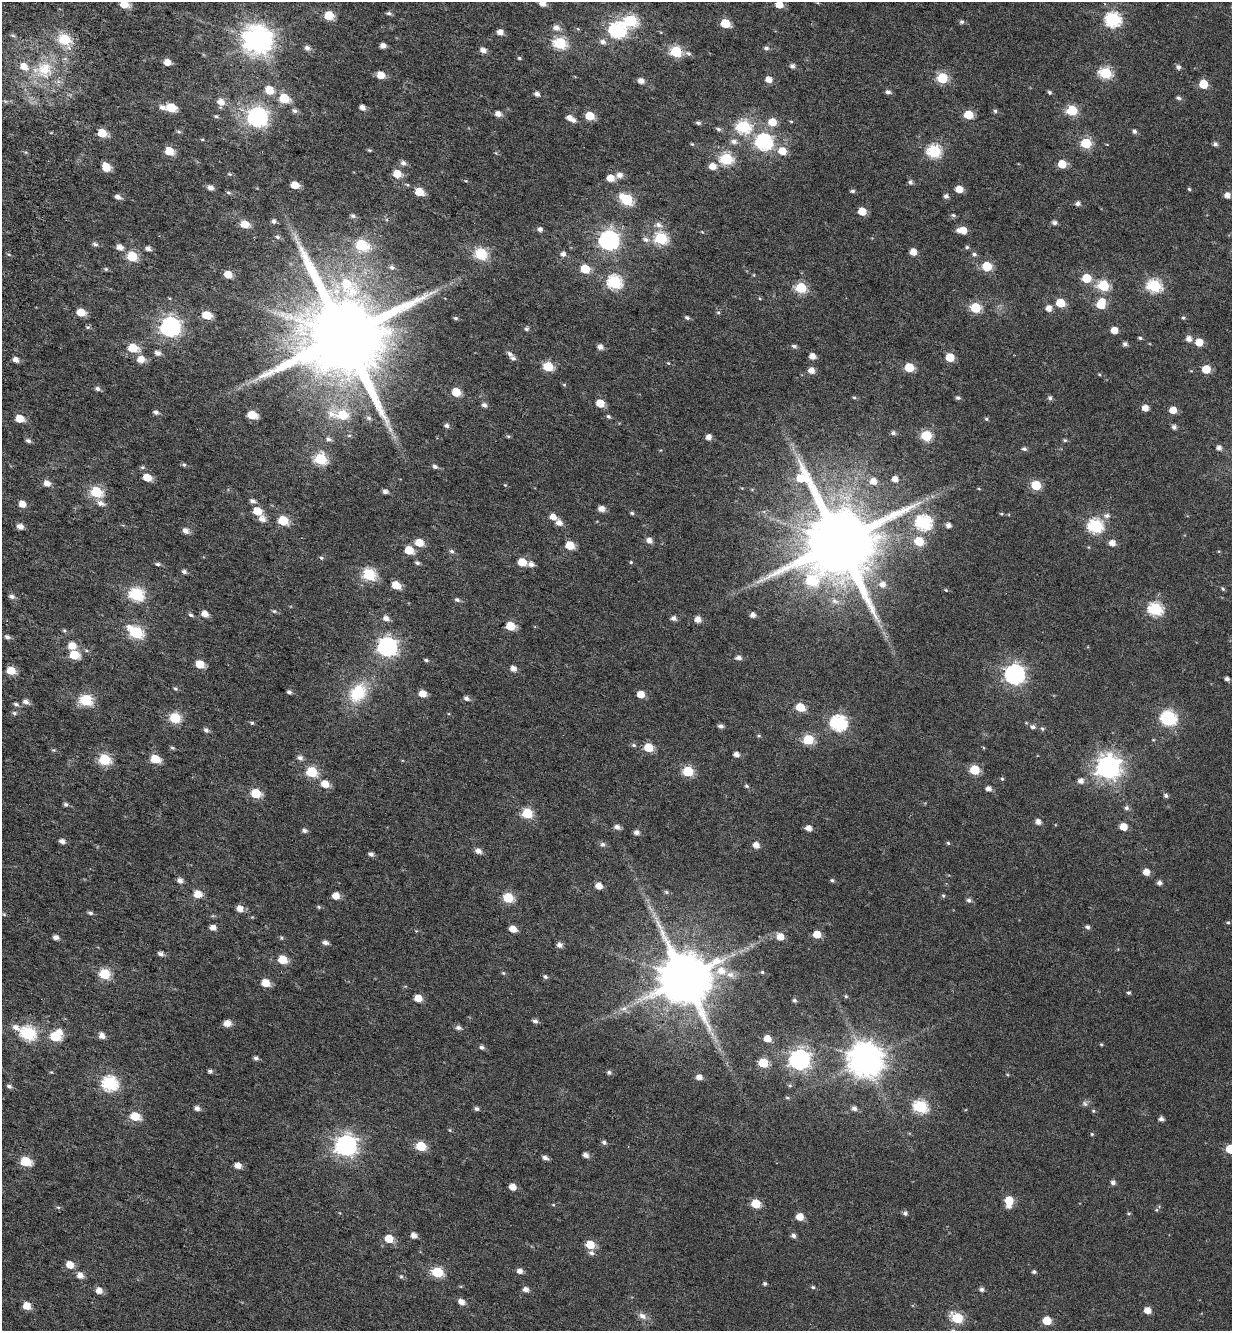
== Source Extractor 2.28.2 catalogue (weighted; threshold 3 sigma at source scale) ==
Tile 11 of 4 x 4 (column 3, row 3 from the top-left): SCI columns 2928-4157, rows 1485-2813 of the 5792 x 5631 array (HDU 1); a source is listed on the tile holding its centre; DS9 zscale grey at full resolution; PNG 1234 x 1333 px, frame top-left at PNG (2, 2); no overlay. Shown black and unused: <1% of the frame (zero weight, under 4 of 7 exposures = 11% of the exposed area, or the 3 px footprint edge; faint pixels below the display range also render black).
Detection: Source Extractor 2.28.2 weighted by HDU 2 'WHT'; one run over the whole footprint, this tile lists its part. Background 0.0106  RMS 0.0051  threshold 0.0209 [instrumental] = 3 sigma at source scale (4.09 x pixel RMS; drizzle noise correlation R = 1.36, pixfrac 0.8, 0.0396/0.0396 arcsec/px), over >= 5 px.
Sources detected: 440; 4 inside a brighter listed object's ellipse — not listed separately; the other 436 listed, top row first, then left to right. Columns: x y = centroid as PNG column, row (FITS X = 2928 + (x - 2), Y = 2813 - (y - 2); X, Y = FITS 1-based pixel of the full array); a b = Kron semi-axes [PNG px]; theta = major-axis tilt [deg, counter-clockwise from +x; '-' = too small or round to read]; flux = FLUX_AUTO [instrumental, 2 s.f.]
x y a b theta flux
542 3 6 5 - 3.8
124 4 6 5 - 9.7
779 4 5 5 - 7.2
389 13 7 4 -9 1
329 16 6 5 - 16
1113 19 7 7 - 84
631 21 7 6 - 49
962 22 5 5 - 0.99
725 23 6 5 - 16
556 28 7 6 - 3
578 29 6 4 -18 0.52
617 30 7 7 - 120
500 32 5 5 - 3.3
13 36 6 4 -3 0.72
65 39 7 6 - 34
258 40 10 9 - 610
603 42 8 7 - 2.1
560 43 6 6 - 52
383 46 5 4 - 2.8
307 48 7 6 - 1.9
766 48 6 5 - 1.2
483 50 6 5 - 3
676 52 6 6 - 44
688 53 8 6 -24 1.3
519 58 5 4 - 0.59
167 62 5 4 - 5.4
792 66 5 5 - 1.5
1178 67 6 5 - 1.5
44 69 28 26 54 21
1106 73 6 6 - 47
381 75 5 5 - 7.6
942 78 6 5 - 31
769 79 6 5 - 3.8
641 81 6 5 - 2.8
1203 84 5 5 - 15
269 90 6 6 - 9.5
888 92 6 5 - 1.5
1049 92 5 4 - 0.88
537 94 5 4 - 1.9
284 98 6 5 - 20
1179 98 6 5 - 1.3
221 102 7 6 - 3.8
162 107 7 6 - 2
362 107 5 4 - 2.5
171 108 6 5 - 20
1072 110 6 6 - 29
295 111 7 6 - 1.4
995 111 5 5 - 0.79
498 114 5 5 - 3.1
968 115 6 5 - 16
216 116 6 5 - 0.77
589 116 6 5 - 12
258 117 8 7 - 210
571 119 11 5 -31 3.9
791 121 5 3 - 0.45
772 122 6 6 - 8.3
698 123 6 5 - 0.98
744 127 7 6 - 61
718 129 7 5 -13 1
1134 131 5 5 - 1.2
179 132 6 5 - 0.69
102 133 6 5 - 12
202 140 5 3 - 0.39
734 141 8 7 - 2.1
764 142 7 7 - 110
1086 143 6 5 - 29
692 144 6 3 -43 0.49
1215 144 5 5 - 1.4
369 150 6 4 -11 0.52
169 151 6 5 - 14
782 151 7 6 - 8
934 151 6 6 - 60
726 159 6 6 - 48
403 163 6 5 - 2
1062 164 5 5 - 10
712 166 6 6 - 5
106 167 7 5 -60 10
230 174 6 5 - 0.65
397 174 6 5 - 9.7
619 175 6 6 - 2.9
610 178 6 5 - 6.2
466 181 5 3 - 0.4
910 182 6 5 - 1.3
295 185 6 5 - 7.9
210 188 6 5 - 2.5
959 189 5 5 - 7.1
1189 189 4 4 - 0.58
852 191 5 4 - 0.98
419 192 6 5 - 12
228 193 6 6 - 0.81
1227 195 5 5 - 3.4
946 196 6 5 - 1.4
118 197 7 5 -23 2
627 200 7 6 - 41
1078 203 5 5 - 1.7
862 211 5 5 - 9.2
953 215 6 5 - 0.8
353 216 6 5 - 1.1
274 221 6 5 - 1.3
1054 223 6 5 - 1.4
245 224 6 5 - 8.9
658 225 10 7 -14 2.3
540 229 5 5 - 1.6
962 230 8 5 -3 7.3
702 232 5 3 - 0.4
278 237 6 5 - 0.92
661 238 6 6 - 53
646 239 9 6 -19 1.9
609 240 7 7 - 220
95 244 7 5 -17 1.2
362 245 7 6 - 36
120 247 7 5 -19 3.2
967 247 5 4 - 0.74
148 249 6 5 - 2
913 252 5 5 - 5.2
481 254 6 6 - 46
563 254 5 5 - 2
974 254 6 6 - 1.2
132 256 6 5 - 27
987 266 6 5 - 19
392 267 8 7 - 1.6
106 269 5 5 - 0.69
585 269 6 5 - 14
228 274 5 5 - 7.5
1086 278 6 5 - 17
615 282 7 6 - 72
1103 285 6 6 - 36
1154 286 7 6 - 60
801 288 6 5 - 34
1060 303 6 5 - 15
1101 304 9 6 67 12
975 308 6 5 - 27
1049 308 6 5 - 3.3
81 312 6 5 - 9.3
718 312 5 5 - 0.65
207 315 6 5 - 13
456 318 6 4 -3 0.81
687 318 6 5 - 1.1
1183 318 5 5 - 0.74
88 327 6 5 - 0.76
170 327 7 7 - 220
526 329 6 5 - 0.94
1114 330 5 5 - 5.6
344 336 24 21 -34 9400
1140 338 4 3 - 0.83
1189 339 6 5 - 2.9
1199 342 5 5 - 7.8
1125 344 4 4 - 1.6
794 346 6 4 -3 1.2
600 347 5 5 - 2.5
133 348 6 5 - 15
158 353 6 5 - 2.2
510 354 9 5 -36 1.5
812 356 5 5 - 3.6
950 357 5 5 - 13
141 359 6 6 - 5.8
16 360 5 5 - 3.1
668 363 4 4 - 0.42
548 367 6 5 - 20
909 367 6 5 - 16
1206 369 5 5 - 11
811 371 6 5 - 4
1099 374 4 4 - 0.45
564 385 6 4 -1 0.49
98 389 7 5 -15 1.3
456 392 5 5 - 13
854 397 5 4 - 0.63
958 398 6 5 - 1
1050 398 5 5 - 1.2
600 403 6 5 - 9.2
484 405 6 5 - 1.7
1145 408 5 5 - 3.9
1173 410 5 5 - 6.3
156 412 6 5 - 1.5
252 415 6 5 - 15
342 415 13 7 -6 19
608 416 6 4 -43 0.85
369 418 7 6 - 1.2
20 419 6 5 - 8.8
986 419 5 4 - 0.69
447 426 6 5 - 1.5
1174 427 5 5 - 1.5
893 433 6 5 - 1.4
349 436 6 4 1 0.6
508 436 5 4 - 0.61
926 436 6 6 - 30
709 437 5 5 - 2.9
328 439 7 6 - 1.5
1065 440 5 4 - 0.7
28 441 6 5 - 1.2
1219 448 5 5 - 2
1024 449 6 5 - 1
321 459 6 6 - 45
184 465 6 5 - 0.76
435 467 6 5 - 1.3
147 477 6 5 - 9.7
895 479 5 5 - 3.3
873 481 7 7 - 4
47 484 6 5 - 3.6
505 485 4 4 - 0.38
1036 485 6 5 - 25
979 489 5 3 - 0.39
96 492 6 6 - 42
385 492 5 4 - 1.8
252 501 7 5 -28 1.7
101 503 9 6 -22 2.8
22 504 5 5 - 5.2
601 509 6 5 - 3.4
257 511 6 5 - 10
632 513 5 4 - 0.8
1001 514 5 3 - 0.49
1107 515 8 6 3 1.8
553 517 6 5 - 3.8
262 519 8 7 - 3.1
283 520 6 5 - 25
559 523 7 6 - 3.1
924 523 7 7 - 91
948 525 5 4 - 2.3
20 526 6 5 - 3.1
1096 526 7 6 - 76
186 531 6 5 - 2.7
649 540 7 6 - 2.5
919 541 6 5 - 16
839 542 22 21 - 6600
419 543 6 5 - 9.6
1112 543 6 5 - 3.6
570 545 6 5 - 13
409 550 6 5 - 12
452 551 6 5 - 1.1
321 558 6 4 -24 0.73
522 562 6 5 - 12
631 562 4 4 - 0.48
417 563 6 5 - 1
158 564 7 4 -1 0.98
531 564 7 5 -21 2.2
184 572 6 5 - 1.3
369 575 6 6 - 56
883 584 7 7 - 3.2
396 585 6 5 - 10
1223 589 6 4 -47 0.71
946 590 5 4 - 0.5
137 594 7 6 - 71
12 596 7 5 -20 1.7
457 600 6 5 - 1.2
1155 609 7 6 - 62
274 611 7 5 0 0.84
205 614 6 5 - 4.2
191 615 6 4 -28 0.91
753 615 5 5 - 2.4
386 618 7 6 - 2.5
673 618 6 5 - 1.8
698 619 6 5 - 3.4
510 626 6 5 - 15
64 630 5 5 - 0.59
136 633 8 6 -34 57
7 637 6 5 - 1.5
72 646 8 7 - 5.8
388 647 8 7 - 190
74 655 6 5 - 17
739 658 5 4 - 2
426 660 5 4 - 0.71
200 664 6 5 - 12
513 668 5 5 - 3
11 670 6 5 - 11
1015 674 8 7 - 210
1227 679 4 4 - 1.7
175 688 5 5 - 0.78
289 692 5 4 - 1.2
358 693 27 20 54 19
422 694 5 5 - 6.6
641 694 5 5 - 6.6
466 698 6 5 - 1.7
86 700 6 6 - 43
26 702 7 6 - 2.1
16 704 7 5 -31 1.1
800 707 6 5 - 13
14 713 6 5 - 0.85
175 718 6 6 - 34
1169 718 8 7 - 87
252 723 6 5 - 0.69
839 723 7 7 - 100
721 726 5 4 - 1.5
1033 727 6 5 - 1.4
1042 729 5 5 - 0.76
206 730 5 5 - 1.5
759 736 5 4 - 0.56
808 740 6 6 - 29
633 745 6 5 - 0.86
649 747 6 5 - 15
172 748 6 4 -3 0.78
54 750 6 5 - 0.59
736 754 5 4 - 2.5
300 758 7 6 - 1.6
155 759 6 5 - 15
105 760 6 6 - 42
1108 767 9 8 - 390
975 770 6 5 - 24
688 771 6 5 - 30
312 772 6 6 - 30
1002 779 5 4 - 0.53
1081 781 6 6 - 2.6
325 784 6 5 - 7.5
747 786 6 5 - 0.77
988 789 5 5 - 2.4
256 793 6 5 - 22
1166 795 6 5 - 1.1
66 804 6 5 - 1
1126 808 6 6 - 1.1
527 813 6 5 - 34
1038 822 5 5 - 2.6
617 827 6 5 - 2.2
1123 827 5 5 - 7.3
809 828 5 5 - 3.3
304 830 5 5 - 1.4
636 832 5 5 - 2.1
62 841 6 5 - 2.2
948 843 5 4 - 0.68
603 844 7 6 - 1.4
756 845 6 5 - 3.6
478 851 6 5 - 2.6
371 854 5 4 - 1.5
1146 872 5 5 - 4.5
832 880 5 4 - 0.8
180 881 6 5 - 2.2
1159 883 5 4 - 1.8
599 886 5 5 - 4.8
666 892 6 5 - 0.77
198 894 6 5 - 7.5
336 896 5 5 - 6
943 896 5 4 - 0.65
508 898 6 5 - 25
969 900 6 5 - 1.4
318 907 6 4 -22 0.65
240 908 6 5 - 4.5
90 913 6 5 - 1.1
4 914 5 5 - 0.55
252 917 4 4 - 0.39
1228 922 5 4 - 0.58
1087 927 5 5 - 1.2
213 928 5 5 - 3.2
513 929 6 5 - 5
817 934 5 5 - 8.9
56 937 5 4 - 2.3
780 937 6 5 - 5.6
282 938 5 5 - 0.6
325 943 6 5 - 1.8
560 945 6 5 - 2.2
161 954 7 5 -22 1.7
733 954 7 4 19 1.1
282 959 6 5 - 14
721 971 12 10 3 6.1
762 972 4 4 - 0.53
503 973 5 5 - 0.52
105 974 6 5 - 34
545 977 6 5 - 1
685 978 15 14 - 3100
266 983 6 5 - 9.6
1129 993 5 4 - 0.73
846 996 5 4 - 0.58
418 998 5 5 - 7.5
794 1000 5 4 - 0.89
624 1009 12 8 15 2.8
535 1021 6 5 - 1.4
227 1023 6 6 - 4.6
16 1027 11 7 -31 2.9
458 1028 7 5 -13 1.5
59 1032 7 5 -44 3.9
28 1033 7 6 - 78
712 1034 8 5 -57 1.6
102 1035 6 5 - 3.4
55 1037 6 5 - 21
767 1039 5 5 - 5.7
1101 1044 5 4 - 0.54
482 1047 5 5 - 1.4
256 1058 5 5 - 1.3
800 1060 8 7 - 240
866 1060 10 10 - 980
763 1063 6 5 - 22
210 1071 6 5 - 1.1
51 1072 5 4 - 0.43
609 1072 6 5 - 1.1
699 1077 5 5 - 3.4
110 1083 7 7 - 88
9 1086 6 5 - 1.3
787 1098 7 3 -8 0.54
1085 1104 8 7 - 1.3
921 1107 7 6 - 59
197 1108 5 5 - 2.1
854 1108 5 5 - 2
477 1109 5 5 - 1.2
1093 1111 5 5 - 0.59
135 1116 6 5 - 15
1161 1119 5 4 - 1.9
450 1130 5 4 - 0.52
1092 1134 5 4 - 0.53
604 1142 6 5 - 1.3
346 1145 8 8 - 270
421 1146 6 5 - 21
1230 1149 6 5 - 17
586 1155 5 4 - 2.3
545 1158 6 4 -22 1.8
26 1161 6 5 - 25
238 1165 6 5 - 4
1113 1182 5 5 - 1.6
512 1187 5 5 - 4.6
1009 1200 6 6 - 11
756 1204 6 5 - 16
553 1205 5 3 - 0.43
58 1207 6 4 -2 0.61
1156 1210 5 5 - 0.56
905 1213 6 5 - 1.1
1129 1213 5 5 - 0.59
800 1217 5 5 - 6.4
414 1235 5 5 - 2.7
793 1236 5 5 - 1.6
389 1239 5 5 - 11
590 1244 6 5 - 12
591 1253 7 6 - 1.4
70 1264 6 5 - 6.6
520 1271 5 5 - 2.6
437 1272 6 5 - 32
1034 1272 4 4 - 0.97
80 1275 6 6 - 3.3
401 1276 5 4 - 0.62
765 1284 4 4 - 0.79
813 1287 5 5 - 0.7
981 1289 5 5 - 1.4
99 1290 5 5 - 4.3
526 1290 5 5 - 2.4
462 1302 6 5 - 3.2
27 1306 5 5 - 7.7
1147 1310 5 5 - 4.7
642 1316 12 8 -24 2.6
957 1318 7 6 - 35
1047 1320 5 5 - 13
953 1330 5 5 - 0.7
Isophote crosses this tile's border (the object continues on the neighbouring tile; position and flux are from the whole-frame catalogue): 5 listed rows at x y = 542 3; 124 4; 779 4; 1230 1149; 953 1330